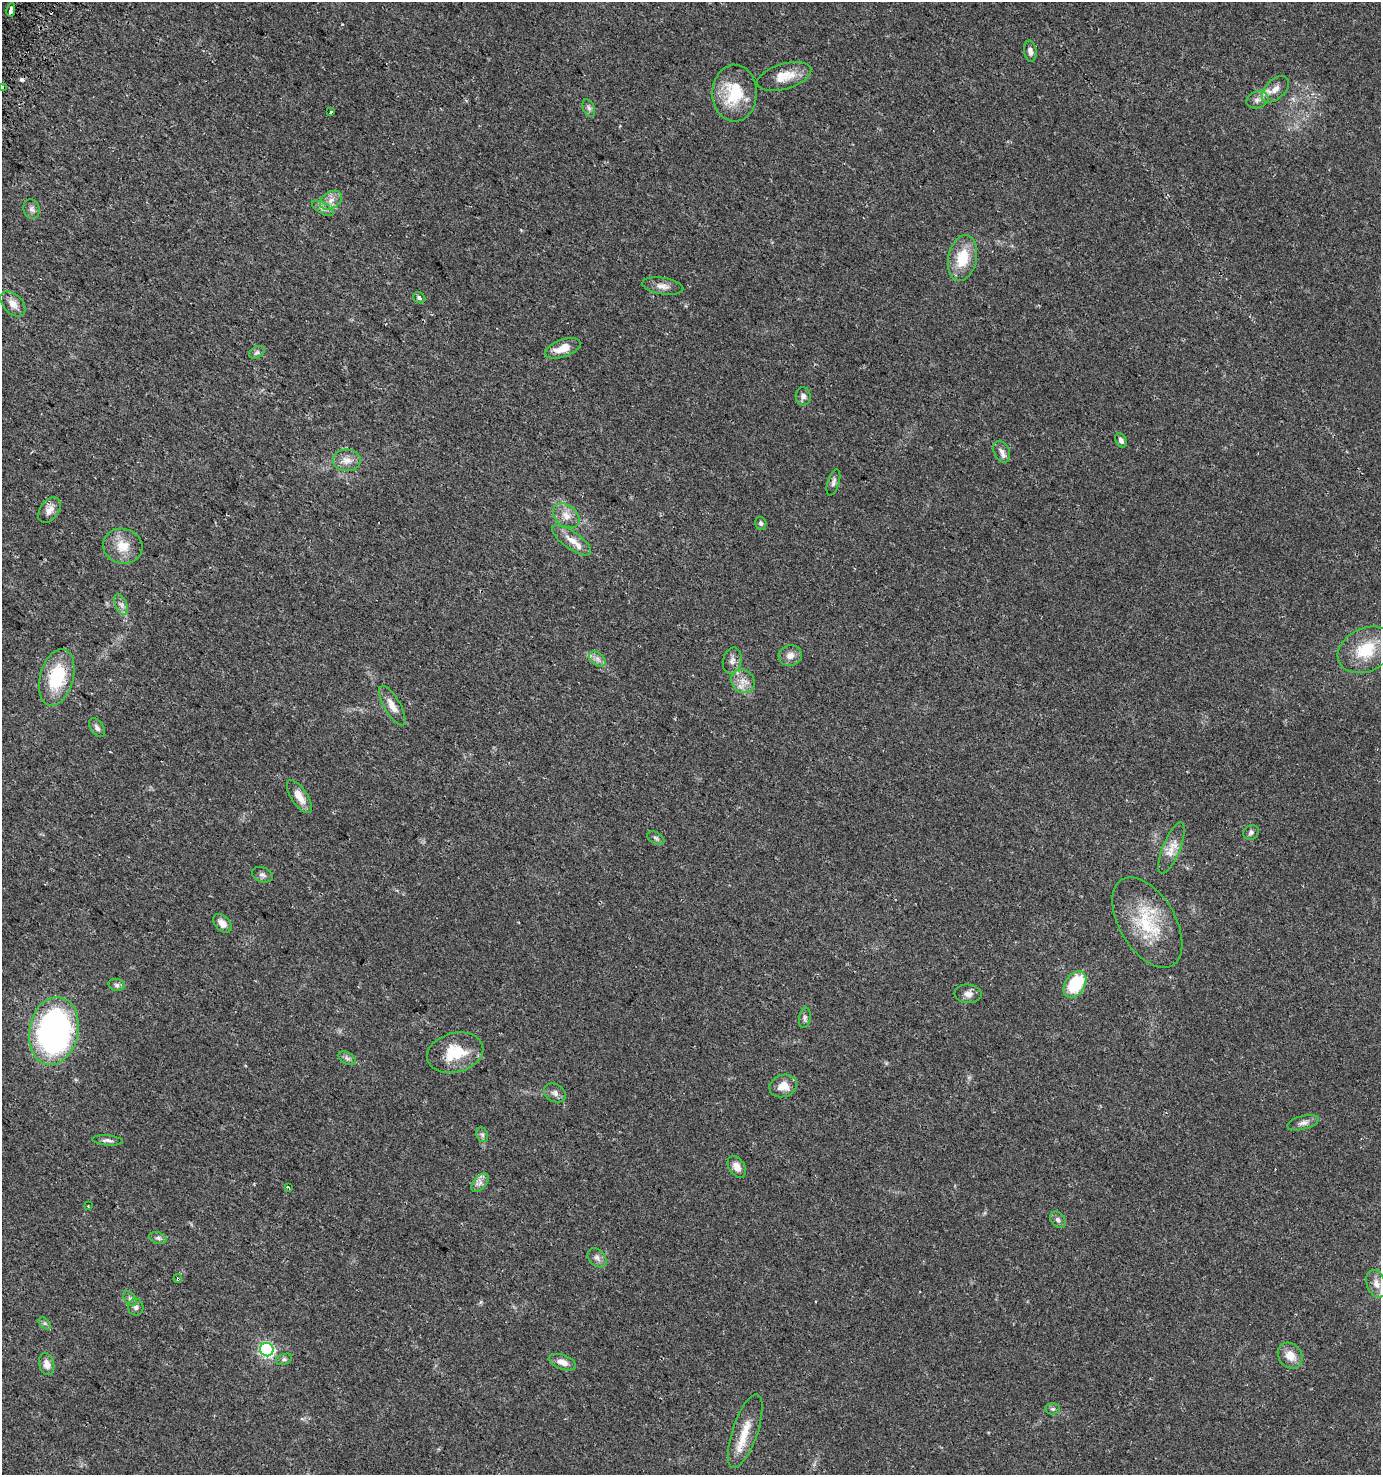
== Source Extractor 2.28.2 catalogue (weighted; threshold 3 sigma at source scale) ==
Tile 11 of 4 x 4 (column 3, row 3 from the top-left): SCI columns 2977-4355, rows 1500-2972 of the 6018 x 5937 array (HDU 1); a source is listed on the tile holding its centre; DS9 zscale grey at full resolution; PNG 1383 x 1477 px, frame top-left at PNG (2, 2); each listed source drawn as its Kron ellipse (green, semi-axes under 4 px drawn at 4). Shown black and unused: <1% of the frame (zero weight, under 2 of 3 exposures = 2% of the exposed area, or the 3 px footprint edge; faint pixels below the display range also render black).
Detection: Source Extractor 2.28.2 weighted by HDU 2 'WHT'; one run over the whole footprint, this tile lists its part. Background 0.0616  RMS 0.0082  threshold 0.037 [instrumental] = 3 sigma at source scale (4.5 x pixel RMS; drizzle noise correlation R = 1.50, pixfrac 1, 0.0396/0.0396 arcsec/px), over >= 5 px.
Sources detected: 80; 2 cosmic-ray / hot-pixel residue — neither listed nor drawn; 3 inside a brighter listed object's ellipse — not listed separately; the other 75 listed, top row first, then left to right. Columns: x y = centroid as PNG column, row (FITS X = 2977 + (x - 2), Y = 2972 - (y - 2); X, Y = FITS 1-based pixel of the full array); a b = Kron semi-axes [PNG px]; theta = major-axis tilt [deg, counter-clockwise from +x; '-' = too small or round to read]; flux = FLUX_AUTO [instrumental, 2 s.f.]
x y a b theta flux
11 10 7 3 79 9.8
1030 51 10 6 -82 3.9
784 76 28 12 16 15
2 88 4 3 - 43
1275 89 16 9 44 7
735 93 28 22 89 35
1257 100 11 8 18 4.4
589 108 9 5 -68 2.2
330 112 3 3 - 4.6
331 200 12 8 30 5.8
323 208 12 5 -29 3
32 209 10 8 -72 3.1
963 258 23 14 79 24
663 286 21 8 -9 5.8
419 298 6 5 - 2
13 304 15 9 -45 6.4
563 348 18 8 19 12
257 352 8 5 28 2.2
803 396 9 7 -87 3.6
1121 440 7 5 -62 3.2
1002 452 11 7 -65 3.9
347 460 14 11 1 7.3
833 482 13 6 72 2.6
49 510 14 9 57 6.3
566 516 15 10 -37 8
761 523 6 5 - 1.7
572 540 23 8 -35 9.4
123 546 20 17 -14 15
121 605 11 5 -65 3.2
1366 650 29 21 26 33
790 655 11 10 - 5.7
597 659 9 6 -36 3.5
732 661 13 9 77 4.6
57 677 29 16 74 41
743 681 12 11 - 8
392 706 22 8 -60 8.5
97 728 10 6 -57 3.1
299 796 19 8 -57 9.6
1251 832 8 7 - 2.6
656 838 9 5 -30 1.9
1171 848 27 8 68 10
262 875 11 7 -20 2.7
1147 922 50 28 -59 48
222 923 11 7 -45 5.6
1075 984 14 10 57 44
117 985 8 6 -16 2.3
968 994 13 9 -5 4.9
805 1018 10 5 79 2.3
54 1031 34 24 78 250
455 1053 28 19 15 29
347 1058 9 6 -30 2.3
783 1086 14 11 20 10
555 1093 11 8 -28 3.7
1303 1123 16 6 15 4.2
482 1135 7 5 -67 2
108 1140 15 5 -5 3
737 1167 12 8 -56 5.7
480 1183 11 6 48 3.7
288 1187 4 3 - 2.2
88 1206 3 3 - 0.84
1058 1220 9 6 -49 2.7
158 1238 9 5 -19 2.1
597 1258 11 7 -45 3.7
178 1279 4 4 - 1.3
1376 1284 14 9 -69 7.3
130 1299 8 5 -53 1.9
136 1307 8 7 - 2.9
45 1323 7 4 -45 1.6
267 1350 7 6 - 140
1290 1355 14 11 -53 9.3
284 1359 8 5 21 1.8
562 1362 14 7 -20 6.3
47 1364 11 7 -76 5.6
1053 1409 7 5 0 1.6
745 1431 39 12 71 18
Overlapping masked pixels (flux is a lower limit): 2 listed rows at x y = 2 88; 178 1279
Isophote crosses this tile's border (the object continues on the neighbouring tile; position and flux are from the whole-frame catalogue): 1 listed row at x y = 2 88